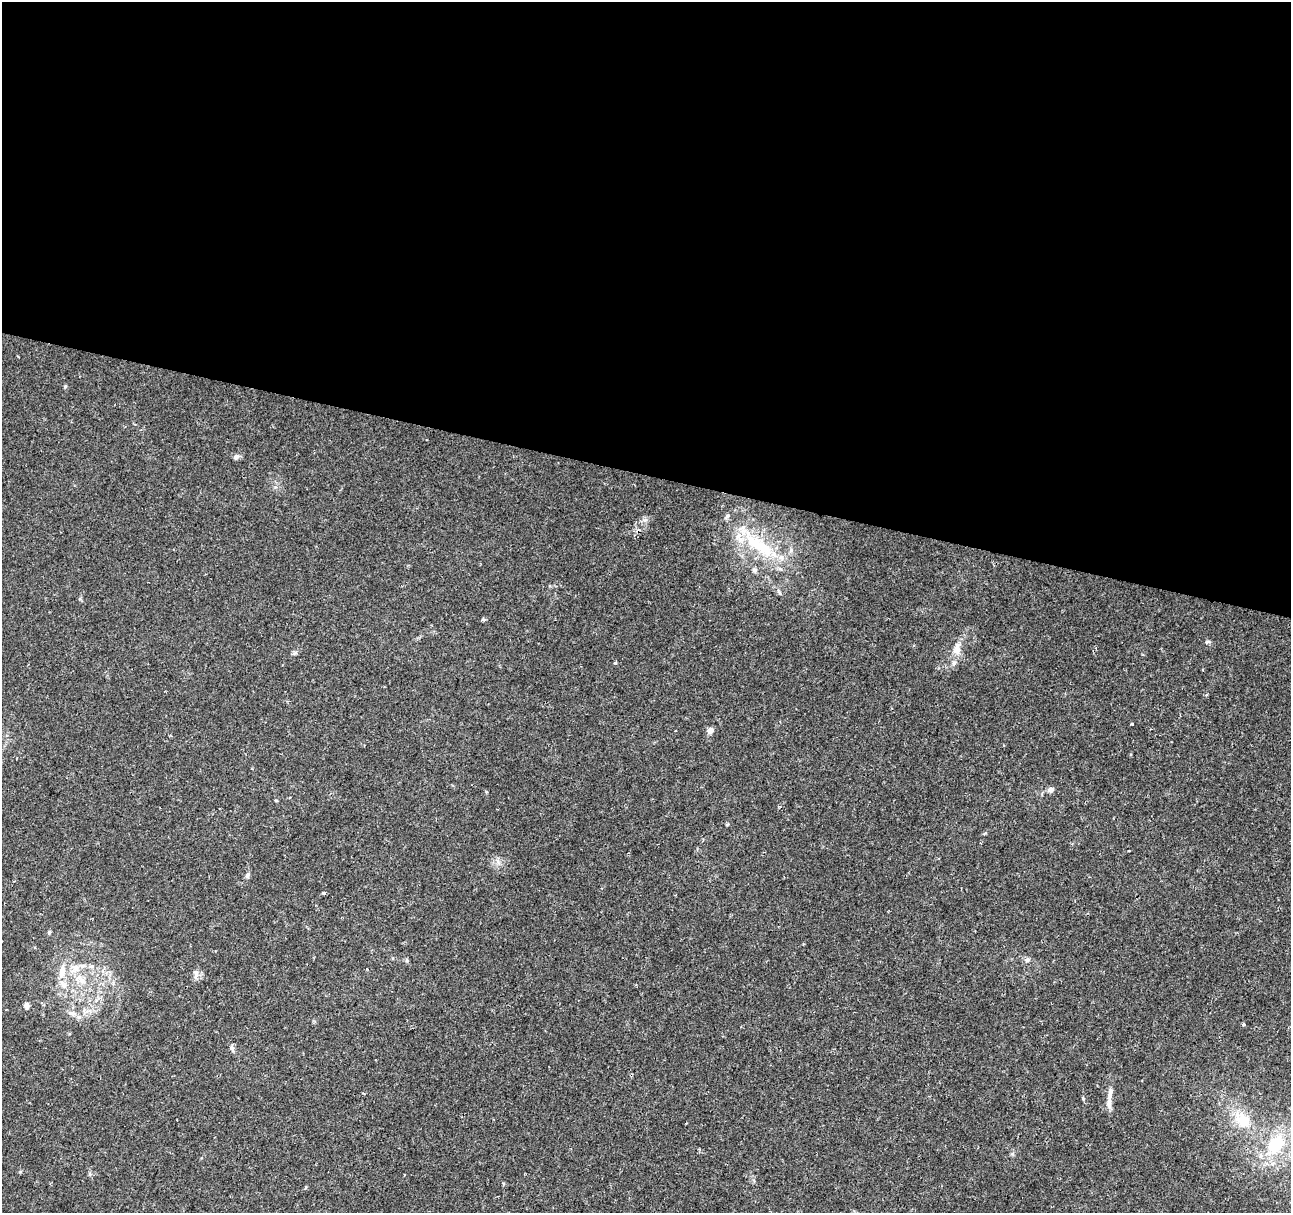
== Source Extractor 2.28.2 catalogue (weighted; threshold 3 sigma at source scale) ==
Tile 3 of 4 x 4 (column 3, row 1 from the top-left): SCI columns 2587-3875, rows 3917-5127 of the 5165 x 5346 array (HDU 1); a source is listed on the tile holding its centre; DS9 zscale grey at full resolution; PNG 1293 x 1215 px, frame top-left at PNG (2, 2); no overlay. Shown black and unused: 39% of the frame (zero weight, under 2 of 3 exposures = <1% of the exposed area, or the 3 px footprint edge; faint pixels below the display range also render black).
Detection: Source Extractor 2.28.2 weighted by HDU 2 'WHT'; one run over the whole footprint, this tile lists its part. Background 0.0365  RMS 0.0038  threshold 0.017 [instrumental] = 3 sigma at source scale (4.5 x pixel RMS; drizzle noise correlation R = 1.50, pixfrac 1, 0.0396/0.0396 arcsec/px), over >= 5 px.
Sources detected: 28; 3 inside a brighter listed object's ellipse — not listed separately; the other 25 listed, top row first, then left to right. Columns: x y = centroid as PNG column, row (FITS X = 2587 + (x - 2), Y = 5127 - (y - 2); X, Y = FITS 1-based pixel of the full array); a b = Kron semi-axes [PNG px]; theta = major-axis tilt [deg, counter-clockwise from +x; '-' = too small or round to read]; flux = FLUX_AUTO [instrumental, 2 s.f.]
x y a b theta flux
236 457 8 6 40 1.2
760 546 50 14 -35 20
754 570 7 6 - 0.87
484 619 5 4 - 0.72
957 650 14 11 85 3.2
615 663 4 4 - 0.47
1132 724 3 2 - 0.44
710 730 8 7 - 1.8
1051 790 8 6 19 1.6
276 800 5 3 - 0.34
247 875 7 6 - 0.95
323 893 4 3 - 0.92
49 932 6 4 70 0.53
407 960 6 4 -71 0.52
1027 960 7 5 43 0.84
62 971 21 9 81 4.9
196 974 12 6 80 1.6
81 980 19 9 -38 4.9
27 1006 7 6 - 1.3
79 1017 6 6 - 1
1243 1024 3 3 - 0.6
232 1048 8 6 -74 0.98
1110 1094 23 6 80 3.1
1243 1121 22 16 -44 10
1276 1144 28 19 56 18
Unlisted compact peaks at least as high as the median listed source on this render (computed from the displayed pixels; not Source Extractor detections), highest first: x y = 65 386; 645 520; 1083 1099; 1207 642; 1012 1154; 295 652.